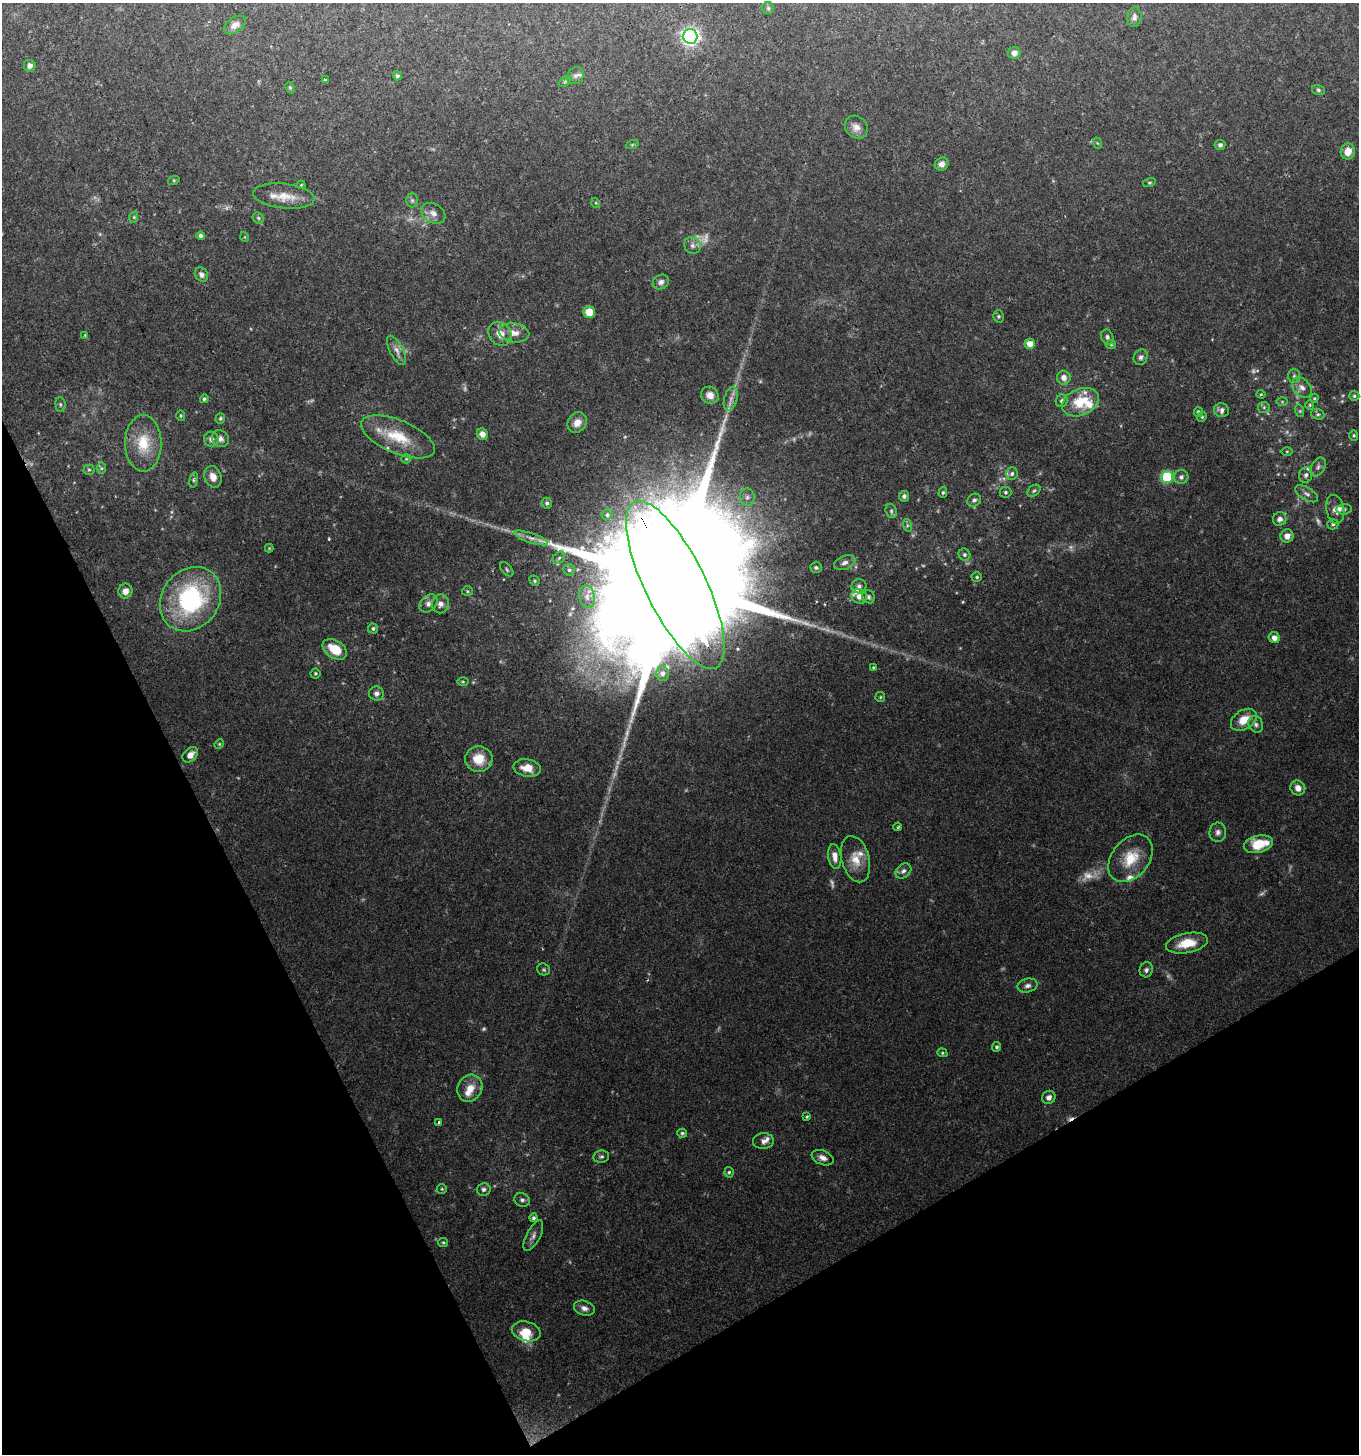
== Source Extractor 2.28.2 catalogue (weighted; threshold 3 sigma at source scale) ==
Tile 14 of 4 x 4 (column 2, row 4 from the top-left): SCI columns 1525-2881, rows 2-1453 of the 5707 x 5816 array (HDU 1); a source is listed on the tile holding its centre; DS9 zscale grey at full resolution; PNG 1361 x 1456 px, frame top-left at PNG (2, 3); each listed source drawn as its Kron ellipse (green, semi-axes under 4 px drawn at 4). Shown black and unused: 25% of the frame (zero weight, under 2 of 3 exposures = <1% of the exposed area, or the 3 px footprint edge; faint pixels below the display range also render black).
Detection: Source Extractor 2.28.2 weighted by HDU 2 'WHT'; one run over the whole footprint, this tile lists its part. Background 0.0683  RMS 0.0054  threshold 0.0242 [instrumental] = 3 sigma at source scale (4.5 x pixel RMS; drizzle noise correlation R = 1.50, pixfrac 1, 0.0396/0.0396 arcsec/px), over >= 5 px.
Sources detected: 196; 19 too faint to see at this stretch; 2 cosmic-ray / hot-pixel residue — neither listed nor drawn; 11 inside a brighter listed object's ellipse — not listed separately; the other 164 listed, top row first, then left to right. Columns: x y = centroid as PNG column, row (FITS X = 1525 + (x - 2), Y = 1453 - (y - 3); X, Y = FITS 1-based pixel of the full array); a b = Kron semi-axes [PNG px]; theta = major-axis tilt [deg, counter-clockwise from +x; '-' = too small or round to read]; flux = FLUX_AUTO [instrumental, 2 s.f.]
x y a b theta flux
768 8 6 6 - 1.1
1134 17 10 7 82 2.1
235 25 12 7 34 3.5
690 36 7 7 - 190
1014 53 6 6 - 2.9
30 66 6 6 - 2.3
397 76 5 4 - 1.1
575 76 9 7 42 2.2
325 80 4 3 - 2
565 81 7 4 37 0.85
290 88 6 4 -64 0.77
1318 90 6 5 - 1
856 127 12 10 -44 4.1
1097 143 6 3 -70 0.58
632 145 6 4 19 0.73
1220 145 5 5 - 1.4
1348 151 8 7 - 6.3
942 164 7 6 - 2.5
174 180 6 4 18 0.63
1149 183 6 4 16 0.8
301 185 4 3 - 0.46
284 196 31 12 -7 10
412 200 7 6 - 1.2
596 203 5 3 - 0.48
433 213 13 9 -32 3.6
134 217 6 3 73 0.59
258 218 6 5 - 0.92
200 236 4 4 - 1.6
245 237 5 3 - 0.47
692 246 9 8 - 2.4
201 275 7 6 - 2.1
661 282 8 7 - 2.4
589 312 6 6 - 7.2
999 316 6 5 - 0.95
514 333 15 9 -9 5
500 334 13 10 -52 6.3
85 335 4 3 - 0.47
1107 337 8 6 -73 1.5
1030 344 5 5 - 6
1111 345 5 4 - 0.7
396 350 16 6 -63 3.3
1141 357 8 7 - 1.8
1294 376 7 6 - 1.3
1064 378 7 6 - 3.9
1302 387 12 8 -47 3.6
1261 394 4 4 - 0.59
710 395 9 8 - 4.4
1354 396 5 5 - 0.89
1314 398 5 4 - 0.61
204 399 4 4 - 0.86
731 399 12 6 74 3
1062 401 6 6 - 1.6
1080 402 19 13 22 18
1282 402 6 4 0 0.67
60 404 7 5 -84 1.1
1310 405 5 4 - 0.65
1264 407 6 5 - 0.94
1221 410 7 7 - 2.2
1300 411 6 4 -72 0.76
1198 412 5 4 - 1.6
1318 414 7 5 -20 1
181 415 5 4 - 0.73
1202 417 5 4 - 0.63
220 418 5 5 - 0.84
577 423 11 9 58 4.7
482 434 6 5 - 3.3
1354 435 5 4 - 0.73
398 437 39 16 -23 20
211 439 7 7 - 2.6
220 439 9 8 - 2.7
143 443 28 18 -90 18
1287 451 6 4 0 0.71
406 459 5 4 - 0.65
1318 467 10 6 60 2
101 468 6 4 -89 0.84
89 470 5 5 - 0.88
1012 474 6 6 - 1.4
1306 475 8 6 71 2
213 477 11 8 -70 4.6
1167 477 6 6 - 37
1181 477 7 7 - 2
194 480 8 4 82 1
1034 491 7 5 38 1.1
943 492 5 4 - 0.77
1005 492 6 5 - 1.1
1307 494 13 6 -31 2.4
904 496 5 5 - 1.7
747 497 8 7 - 2.4
974 500 7 6 - 1.5
547 503 5 5 - 1.4
1335 509 14 9 -78 4
1344 509 7 5 6 1.2
891 511 7 5 -70 1.2
607 515 5 5 - 1.1
1280 519 7 6 - 2.6
1333 524 6 5 - 1
907 525 6 4 -73 0.99
1287 536 6 6 - 3.9
531 538 18 5 -18 3.7
269 548 4 4 - 0.5
964 554 6 5 - 1.2
559 558 7 5 45 1.2
845 563 11 6 23 2.4
816 567 6 5 - 1.3
507 569 8 5 -47 1.1
569 570 6 5 - 1.1
977 577 5 4 - 0.89
534 581 5 4 - 0.87
675 585 92 30 -64 68000
859 586 7 7 - 1.9
125 591 7 7 - 3.5
467 591 5 5 - 0.82
859 596 8 7 - 4.1
587 597 11 7 -77 3.4
869 597 7 6 - 1.3
190 599 34 28 53 77
428 603 10 7 45 3.3
440 604 9 8 - 3.2
373 628 5 5 - 1.1
1274 638 6 5 - 3.4
335 649 13 9 -34 13
873 667 4 3 - 0.5
315 673 5 5 - 0.76
662 673 7 6 - 2.5
463 681 5 4 - 0.73
376 693 7 7 - 2
880 697 5 4 - 0.63
1244 720 14 9 32 8.8
1256 724 9 7 -63 2
219 744 5 4 - 0.61
190 755 9 6 44 4.3
479 759 13 13 - 11
527 768 13 8 -9 7.3
1298 788 8 7 - 3.7
898 827 4 3 - 0.75
1218 832 10 8 83 2.3
1258 844 15 8 13 18
835 856 12 6 -81 4.2
1130 858 27 18 50 16
856 859 24 13 -74 9.4
903 871 9 6 40 1.9
1187 943 21 10 11 13
544 969 6 5 - 0.96
1146 970 7 6 - 1.6
1028 986 10 6 13 2.1
997 1047 5 4 - 1.1
942 1053 5 4 - 0.72
470 1088 14 12 61 7.3
1049 1097 7 6 - 2.4
807 1117 3 3 - 0.69
439 1122 3 3 - 1.5
682 1133 5 4 - 1
763 1141 10 8 6 2.8
601 1157 8 6 10 1.3
823 1158 11 7 -22 2.9
729 1172 5 4 - 0.89
442 1189 5 5 - 0.73
484 1189 7 6 - 1.7
522 1200 8 6 -25 1.7
533 1218 4 4 - 1.2
533 1236 17 7 62 2.8
443 1242 5 4 - 0.72
584 1308 10 7 -18 2.7
526 1331 15 9 -14 8
Overlapping masked pixels (flux is a lower limit): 1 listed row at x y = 675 585